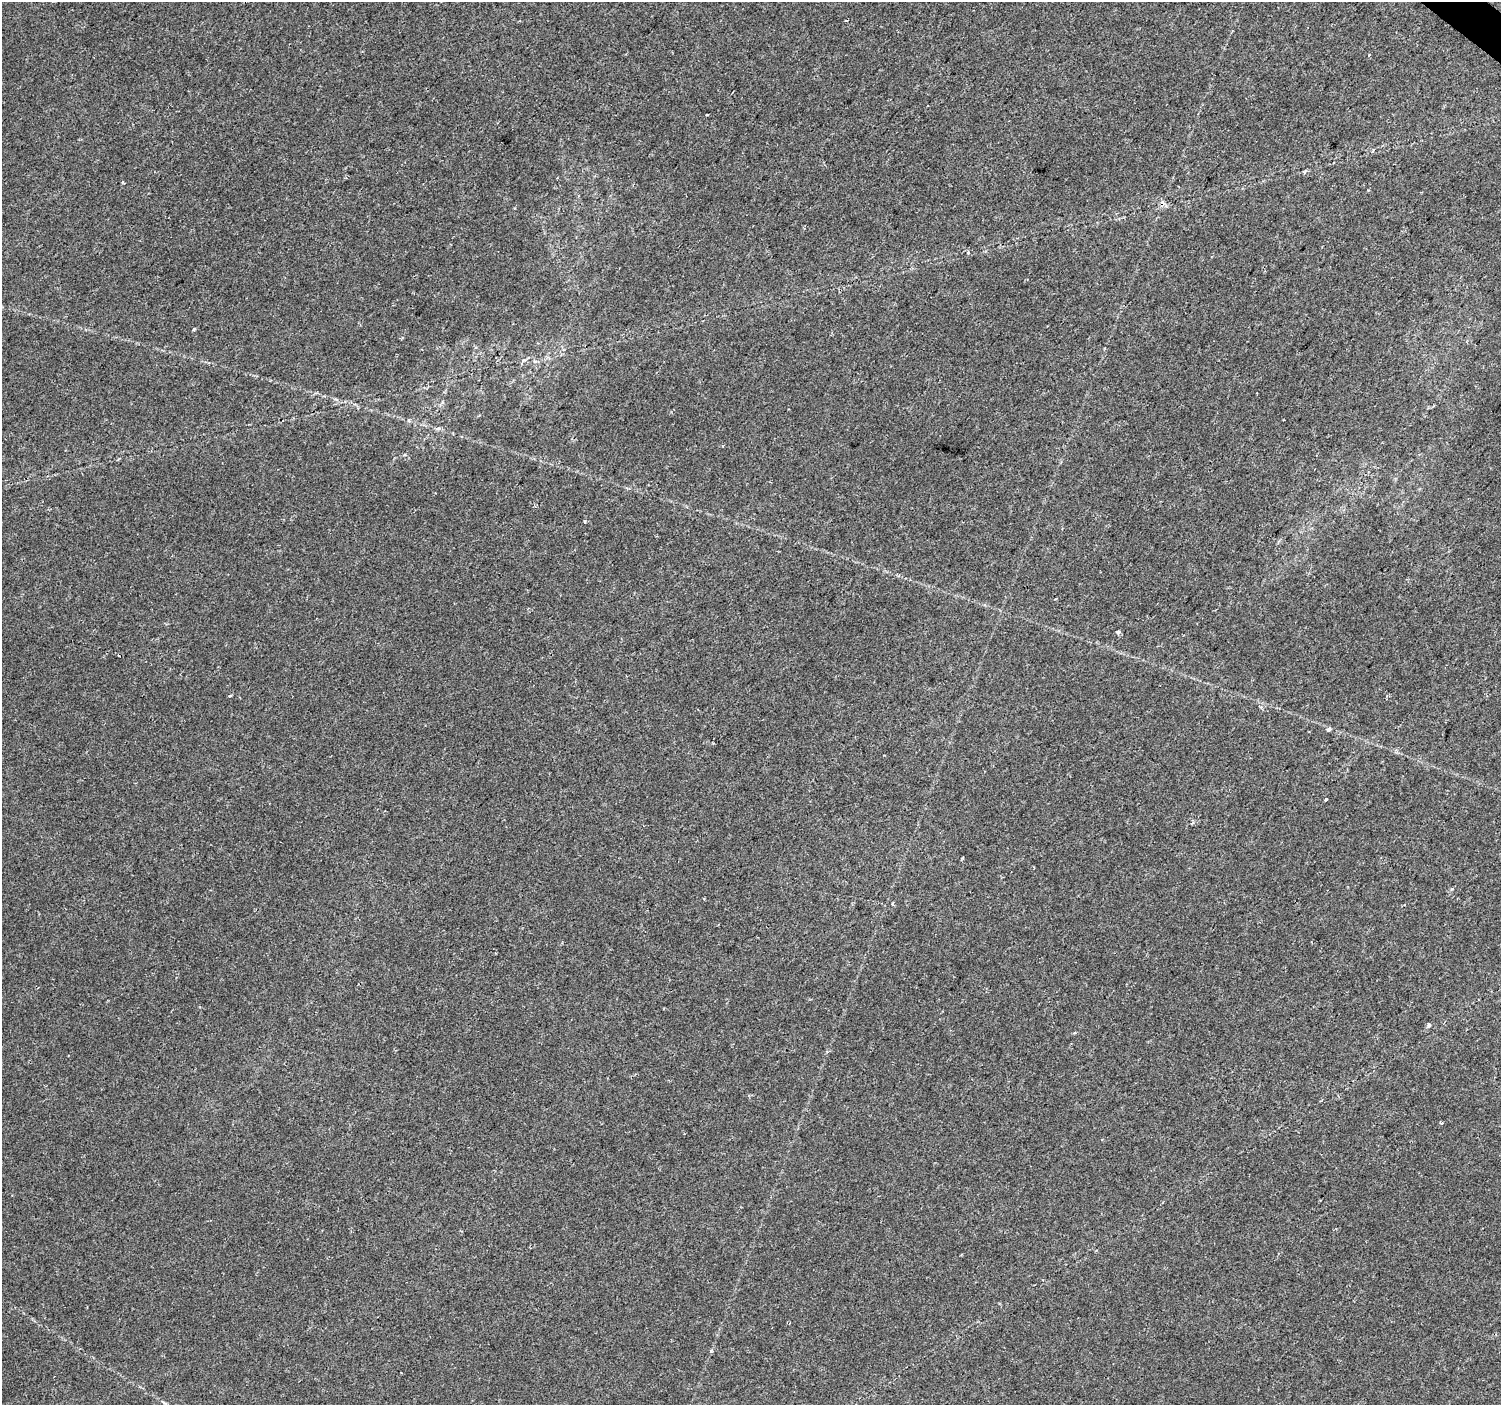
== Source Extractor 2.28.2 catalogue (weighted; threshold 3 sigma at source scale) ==
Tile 10 of 4 x 4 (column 2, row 3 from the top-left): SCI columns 1505-3003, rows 1644-3046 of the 6000 x 6025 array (HDU 1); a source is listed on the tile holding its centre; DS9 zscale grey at full resolution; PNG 1503 x 1407 px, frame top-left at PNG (2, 2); no overlay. Shown black and unused: <1% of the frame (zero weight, under 2 of 3 exposures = <1% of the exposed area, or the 3 px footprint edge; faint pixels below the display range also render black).
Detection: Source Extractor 2.28.2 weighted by HDU 2 'WHT'; one run over the whole footprint, this tile lists its part. Background 0.0239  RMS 0.0033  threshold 0.0147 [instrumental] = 3 sigma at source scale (4.5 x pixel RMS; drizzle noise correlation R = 1.50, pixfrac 1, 0.0396/0.0396 arcsec/px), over >= 5 px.
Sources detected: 15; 3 cosmic-ray / hot-pixel residue — not listed; the other 12 listed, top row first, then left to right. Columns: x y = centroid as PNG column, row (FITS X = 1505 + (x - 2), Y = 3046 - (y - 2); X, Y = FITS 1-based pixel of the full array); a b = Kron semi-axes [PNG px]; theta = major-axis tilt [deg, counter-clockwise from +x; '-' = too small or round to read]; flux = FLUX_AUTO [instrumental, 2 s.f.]
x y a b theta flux
1369 55 3 3 - 0.68
707 115 4 2 - 0.22
123 182 3 3 - 0.51
968 252 4 4 - 0.45
438 429 7 4 20 0.57
1118 632 4 3 - 1.8
230 696 4 3 - 0.32
1261 707 4 4 - 0.61
1328 730 5 4 - 1.4
1326 799 4 3 - 0.89
1428 1025 4 3 - 2.2
1442 1123 4 3 - 0.47
Unlisted compact peaks at least as high as the median listed source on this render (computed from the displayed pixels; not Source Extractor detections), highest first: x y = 194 329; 711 1351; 585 521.